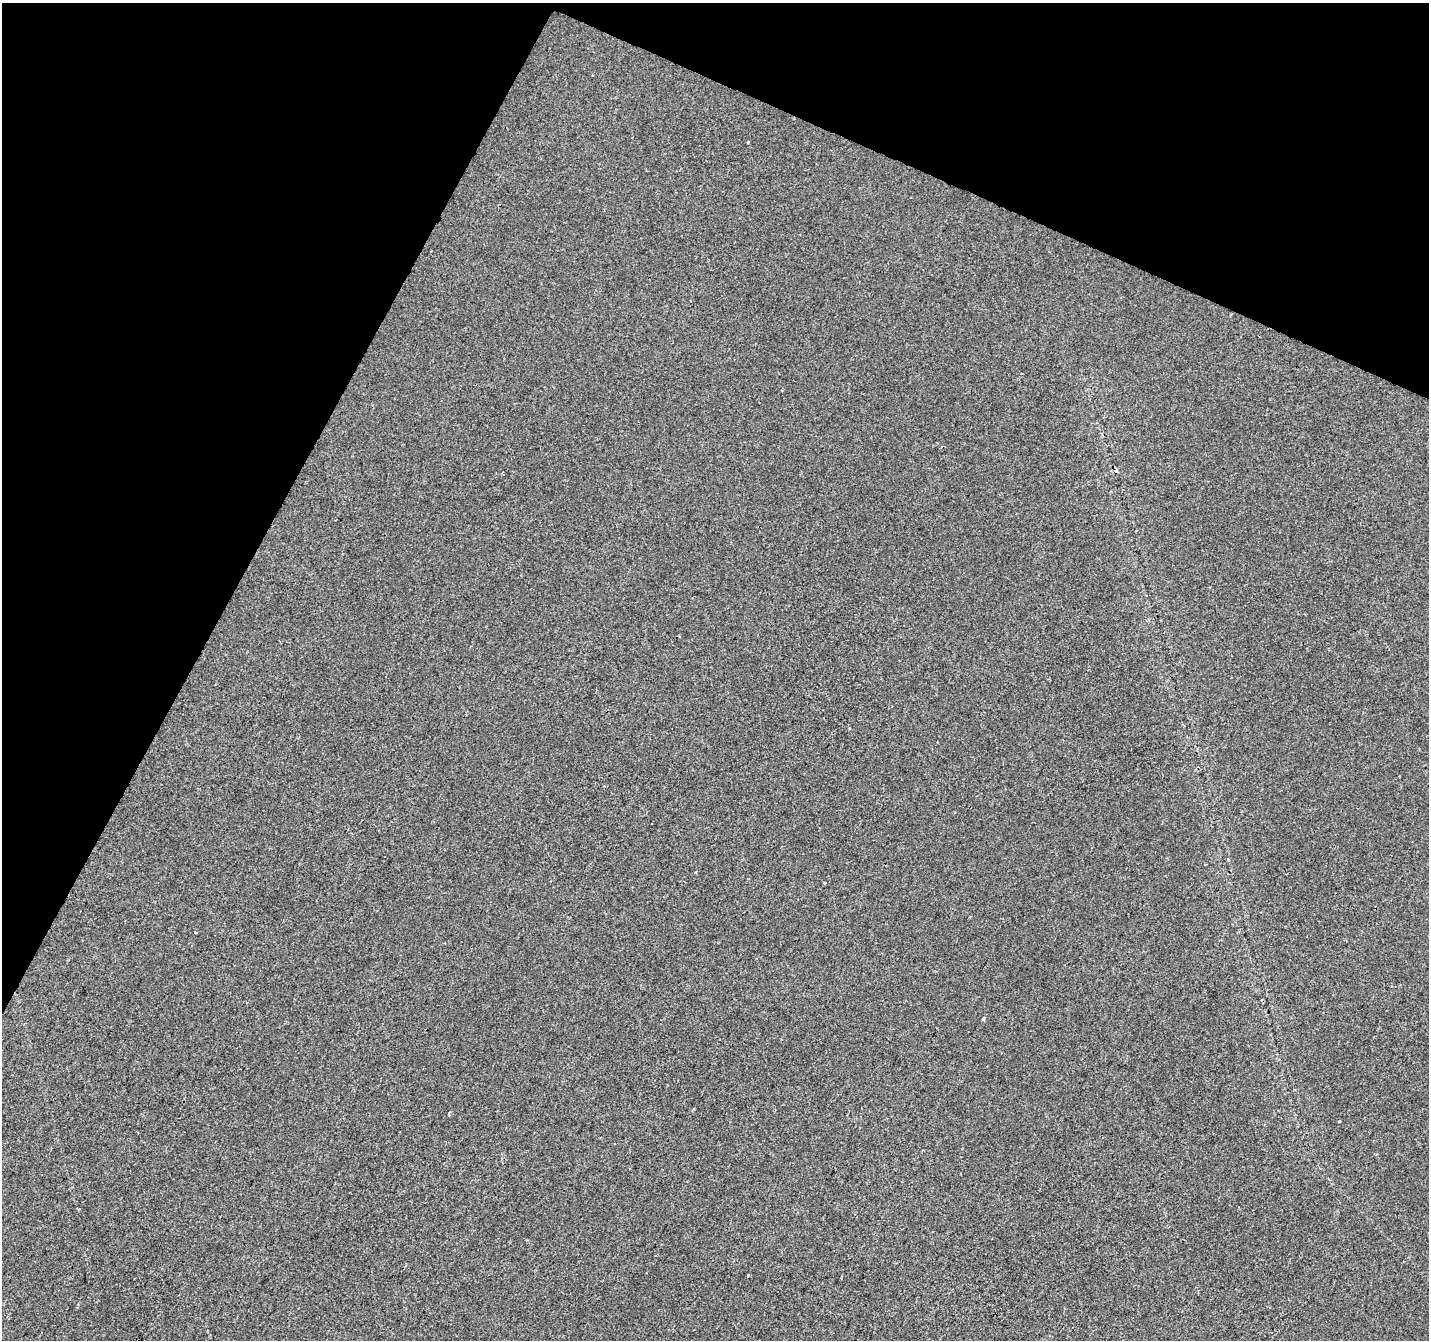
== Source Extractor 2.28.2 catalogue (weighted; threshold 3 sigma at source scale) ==
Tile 2 of 4 x 4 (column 2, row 1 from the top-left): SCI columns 1428-2854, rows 4217-5554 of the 5715 x 5821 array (HDU 1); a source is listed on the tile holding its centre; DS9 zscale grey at full resolution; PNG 1431 x 1342 px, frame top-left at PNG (2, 3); no overlay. Shown black and unused: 24% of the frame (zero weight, under 2 of 3 exposures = <1% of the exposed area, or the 3 px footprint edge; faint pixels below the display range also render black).
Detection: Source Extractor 2.28.2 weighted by HDU 2 'WHT'; one run over the whole footprint, this tile lists its part. Background -3.36e-04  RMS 0.0042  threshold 0.0188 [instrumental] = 3 sigma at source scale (4.5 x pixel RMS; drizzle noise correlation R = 1.50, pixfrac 1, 0.0396/0.0396 arcsec/px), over >= 5 px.
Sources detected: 8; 1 cosmic-ray / hot-pixel residue — not listed; the other 7 listed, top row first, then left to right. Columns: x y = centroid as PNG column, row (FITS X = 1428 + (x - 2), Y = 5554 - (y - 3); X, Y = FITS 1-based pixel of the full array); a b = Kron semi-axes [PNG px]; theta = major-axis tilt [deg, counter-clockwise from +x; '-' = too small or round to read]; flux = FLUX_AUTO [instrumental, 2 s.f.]
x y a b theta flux
748 142 3 3 - 0.71
1116 471 5 4 - 1.4
695 873 3 3 - 0.5
195 932 3 2 - 0.37
983 1019 5 3 - 0.59
449 1114 4 3 - 0.44
1339 1121 3 2 - 0.35
Overlapping masked pixels (flux is a lower limit): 1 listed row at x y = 1116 471